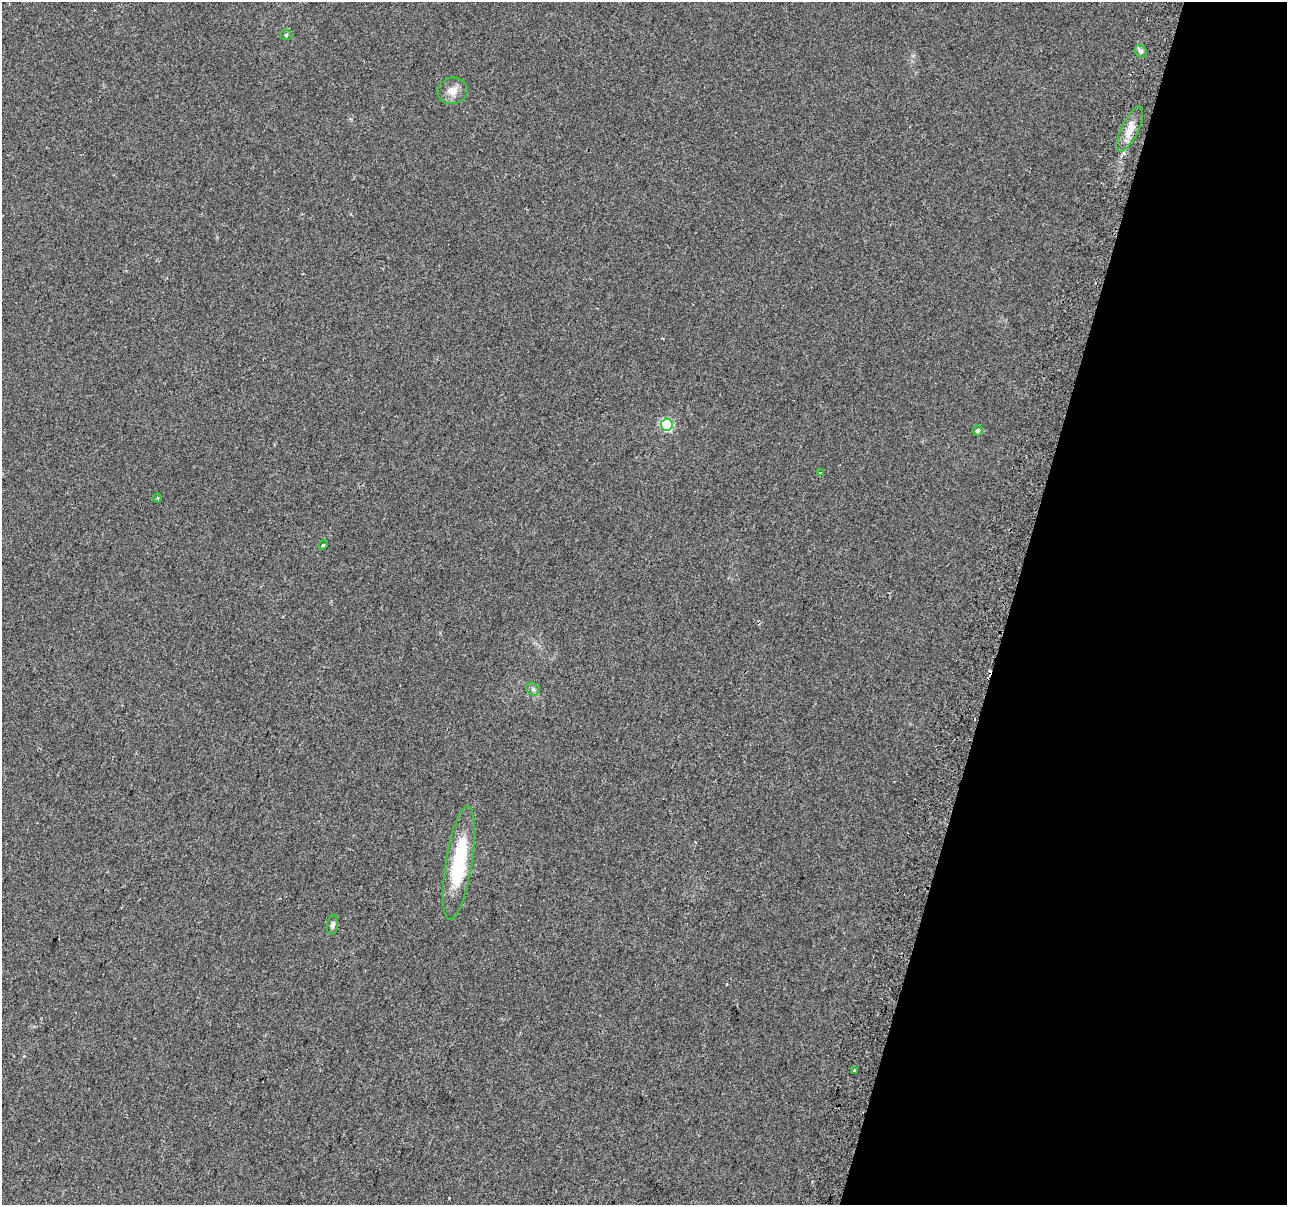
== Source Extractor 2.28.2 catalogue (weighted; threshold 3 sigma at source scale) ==
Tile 8 of 4 x 4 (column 4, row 2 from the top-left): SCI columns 3917-5201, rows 2750-3952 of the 5252 x 5438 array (HDU 1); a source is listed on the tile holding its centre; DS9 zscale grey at full resolution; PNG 1289 x 1207 px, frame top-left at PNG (2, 2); each listed source drawn as its Kron ellipse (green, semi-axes under 4 px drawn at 4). Shown black and unused: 21% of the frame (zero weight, under 2 of 3 exposures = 4% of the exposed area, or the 3 px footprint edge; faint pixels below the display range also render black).
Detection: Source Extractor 2.28.2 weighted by HDU 2 'WHT'; one run over the whole footprint, this tile lists its part. Background 0.0402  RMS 0.0053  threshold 0.024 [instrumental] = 3 sigma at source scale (4.5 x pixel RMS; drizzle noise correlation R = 1.50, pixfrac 1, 0.0396/0.0396 arcsec/px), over >= 5 px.
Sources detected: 13; all 13 listed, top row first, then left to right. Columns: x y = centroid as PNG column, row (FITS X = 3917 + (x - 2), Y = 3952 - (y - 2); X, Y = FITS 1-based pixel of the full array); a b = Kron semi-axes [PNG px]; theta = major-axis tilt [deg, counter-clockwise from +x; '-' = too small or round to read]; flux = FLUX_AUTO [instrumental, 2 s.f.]
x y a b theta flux
286 35 5 5 - 0.76
1141 51 7 5 -46 1.3
452 91 15 13 12 4.9
1130 129 25 8 64 6.5
667 425 6 6 - 53
977 431 5 5 - 1.4
821 473 3 2 - 0.42
158 498 4 3 - 0.52
323 545 5 4 - 0.71
533 689 7 5 -44 1.2
459 863 58 13 81 38
333 925 10 5 82 1.5
855 1071 3 3 - 0.61